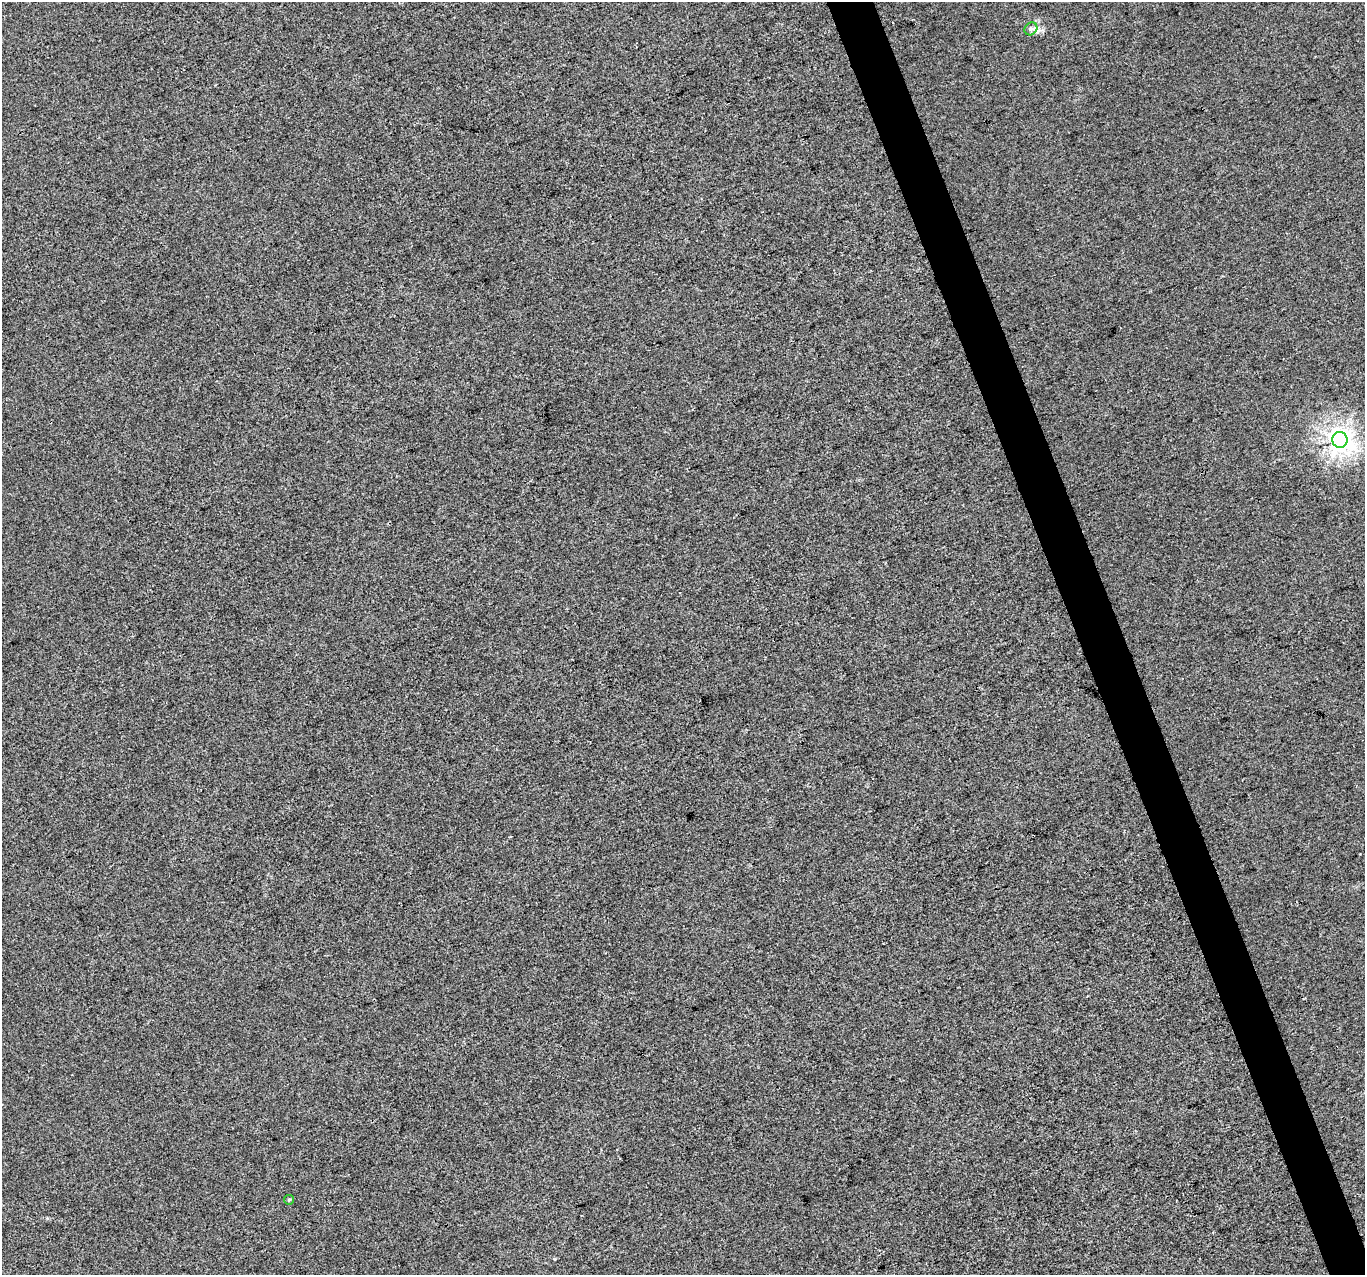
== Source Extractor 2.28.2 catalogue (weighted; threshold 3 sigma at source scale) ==
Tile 6 of 4 x 4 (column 2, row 2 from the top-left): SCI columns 1366-2728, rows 2671-3943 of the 5453 x 5286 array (HDU 1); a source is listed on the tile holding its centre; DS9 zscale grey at full resolution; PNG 1367 x 1277 px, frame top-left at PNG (2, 2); each listed source drawn as its Kron ellipse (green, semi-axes under 4 px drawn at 4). Shown black and unused: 3% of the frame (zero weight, under 3 of 4 exposures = <1% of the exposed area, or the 3 px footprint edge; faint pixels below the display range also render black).
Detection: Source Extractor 2.28.2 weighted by HDU 2 'WHT'; one run over the whole footprint, this tile lists its part. Background 3.49e-05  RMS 0.0036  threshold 0.0161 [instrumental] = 3 sigma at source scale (4.5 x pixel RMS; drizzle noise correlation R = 1.50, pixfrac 1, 0.0396/0.0396 arcsec/px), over >= 5 px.
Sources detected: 3; all 3 listed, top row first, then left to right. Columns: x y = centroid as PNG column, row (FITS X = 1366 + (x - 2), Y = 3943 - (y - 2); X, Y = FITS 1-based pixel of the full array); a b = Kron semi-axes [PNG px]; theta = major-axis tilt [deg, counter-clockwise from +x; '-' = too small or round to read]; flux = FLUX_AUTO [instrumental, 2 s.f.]
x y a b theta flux
1031 29 7 5 44 0.99
1340 440 8 7 - 260
289 1200 5 5 - 0.45